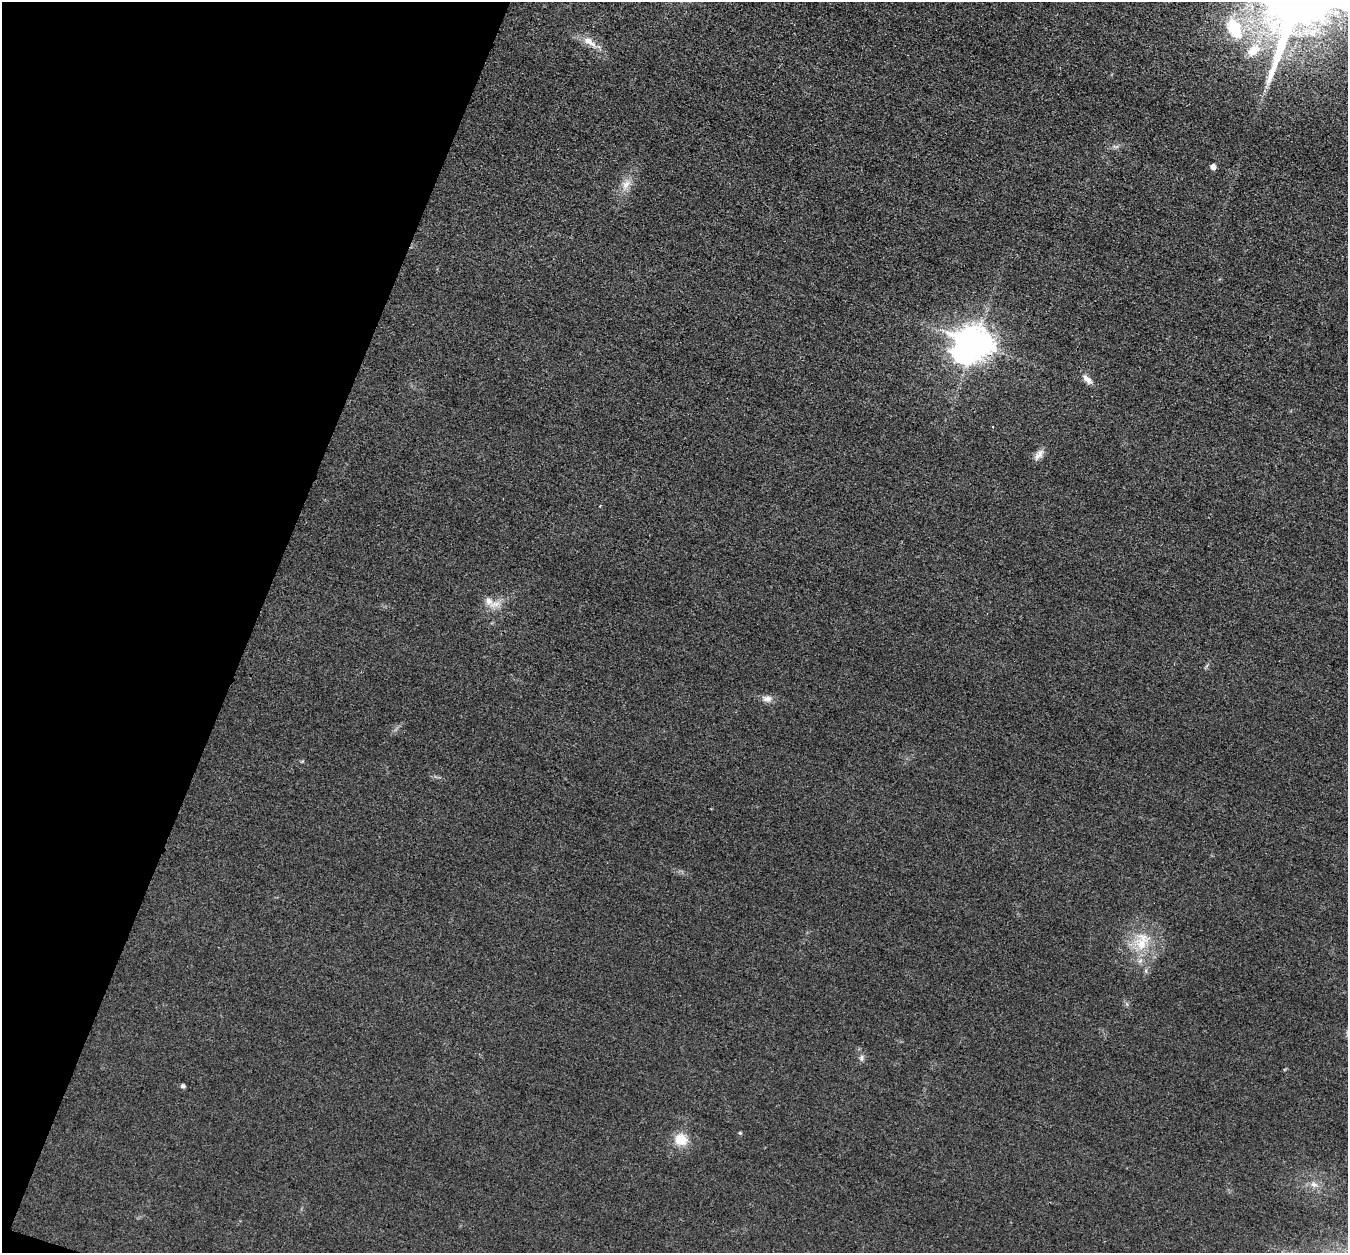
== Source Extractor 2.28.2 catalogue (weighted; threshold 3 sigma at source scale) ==
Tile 9 of 4 x 4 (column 1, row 3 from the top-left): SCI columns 3-1348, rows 1388-2638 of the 5390 x 5407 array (HDU 1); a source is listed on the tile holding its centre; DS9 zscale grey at full resolution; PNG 1350 x 1255 px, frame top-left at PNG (2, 2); no overlay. Shown black and unused: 19% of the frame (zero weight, under 3 of 4 exposures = <1% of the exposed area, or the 3 px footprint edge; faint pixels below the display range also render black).
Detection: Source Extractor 2.28.2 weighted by HDU 2 'WHT'; one run over the whole footprint, this tile lists its part. Background 0.0314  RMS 0.0049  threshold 0.0219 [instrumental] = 3 sigma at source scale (4.5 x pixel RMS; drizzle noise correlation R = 1.50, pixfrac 1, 0.05/0.05 arcsec/px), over >= 5 px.
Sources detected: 19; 1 inside a brighter object's white glare — not listed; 1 inside a brighter listed object's ellipse — not listed separately; the other 17 listed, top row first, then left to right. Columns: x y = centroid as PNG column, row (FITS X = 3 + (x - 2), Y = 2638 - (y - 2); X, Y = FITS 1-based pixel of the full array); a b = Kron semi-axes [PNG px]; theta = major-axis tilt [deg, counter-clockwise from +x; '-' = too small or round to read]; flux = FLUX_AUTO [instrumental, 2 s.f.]
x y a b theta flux
1234 28 23 14 -64 22
589 42 25 9 -34 5.9
1253 50 24 15 44 13
1213 167 5 5 - 2.8
626 184 17 9 53 4.9
974 343 13 10 -23 820
1087 379 17 7 -45 3.2
1039 454 16 8 53 3.1
600 506 3 2 - 0.43
489 601 13 10 -45 4.6
767 699 13 8 -1 2.9
1142 941 30 21 72 18
861 1058 10 6 89 1.5
183 1086 5 5 - 1.2
740 1133 5 4 - 0.6
681 1140 14 13 - 9.7
1314 1185 9 7 -12 2.5
Overlapping masked pixels (flux is a lower limit): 1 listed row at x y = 974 343
Isophote crosses this tile's border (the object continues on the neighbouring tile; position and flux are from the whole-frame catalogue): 1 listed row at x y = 1234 28